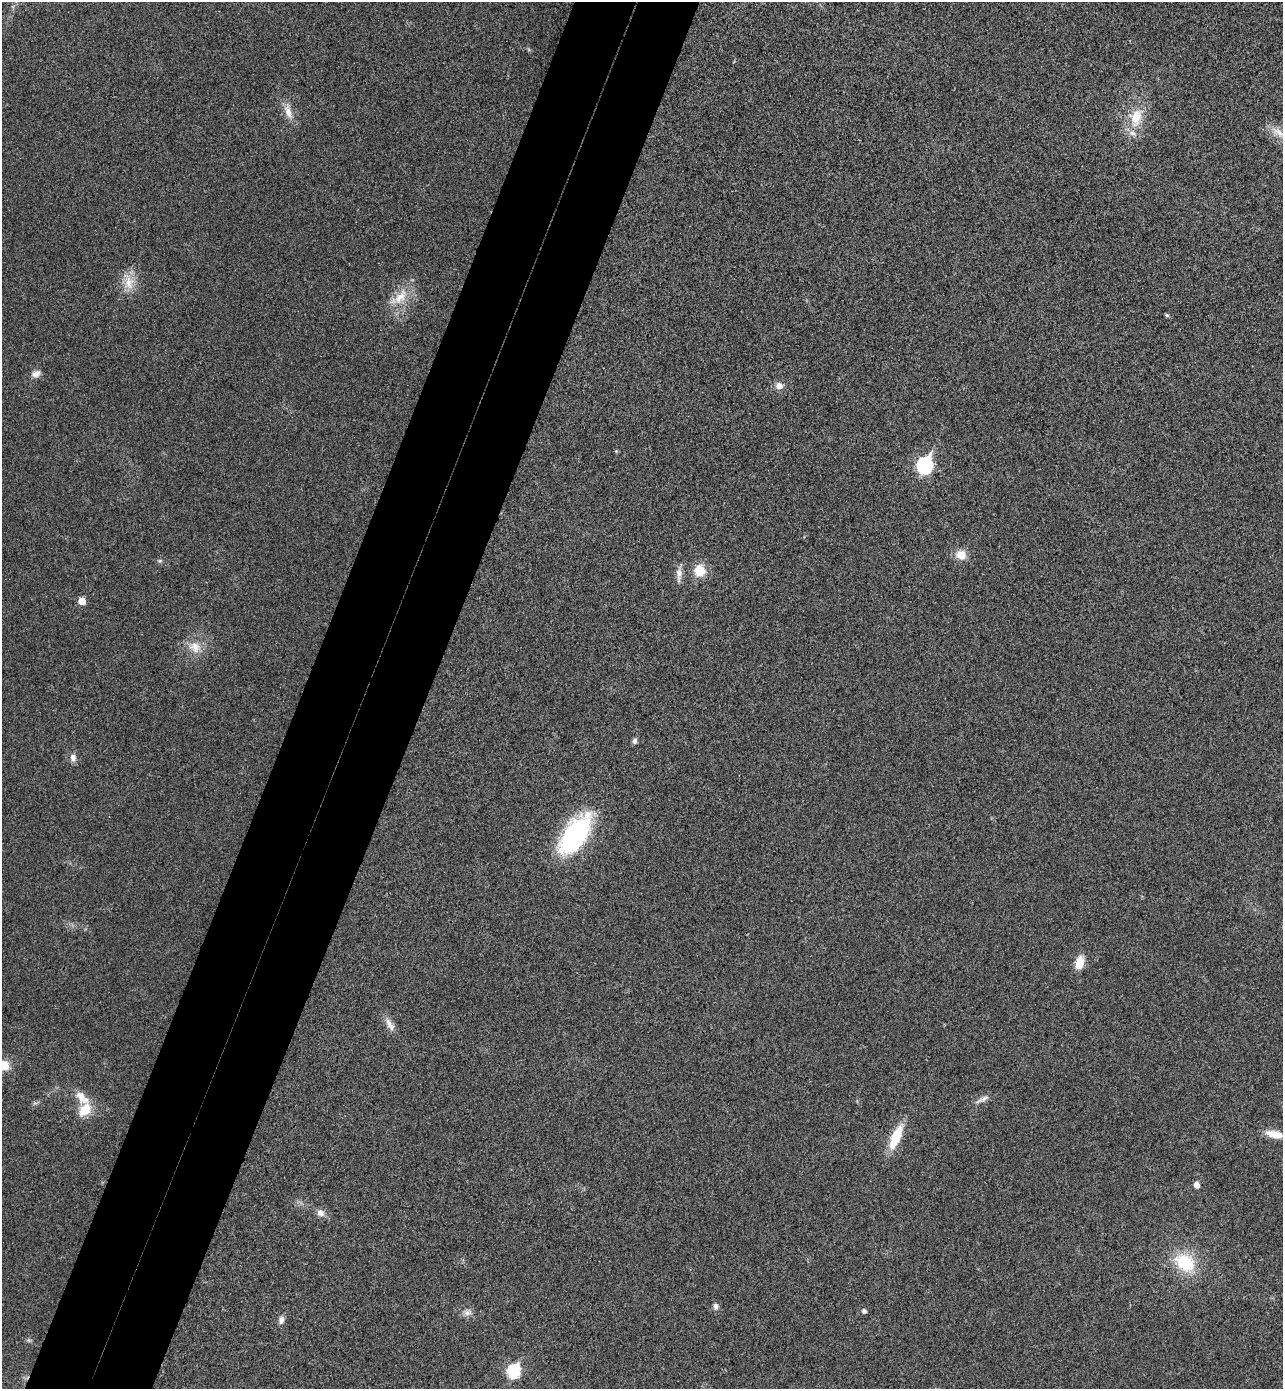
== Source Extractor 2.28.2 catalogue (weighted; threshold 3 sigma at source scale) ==
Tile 7 of 4 x 4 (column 3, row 2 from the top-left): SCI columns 2755-4035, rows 2804-4190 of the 5641 x 5604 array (HDU 1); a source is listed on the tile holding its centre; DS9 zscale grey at full resolution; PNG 1285 x 1391 px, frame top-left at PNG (2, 2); no overlay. Shown black and unused: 10% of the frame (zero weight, under 3 of 4 exposures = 6% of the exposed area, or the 3 px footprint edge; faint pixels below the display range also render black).
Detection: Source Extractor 2.28.2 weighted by HDU 2 'WHT'; one run over the whole footprint, this tile lists its part. Background 0.0198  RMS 0.0062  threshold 0.028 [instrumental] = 3 sigma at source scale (4.5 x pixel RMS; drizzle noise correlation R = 1.50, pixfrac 1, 0.05/0.05 arcsec/px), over >= 5 px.
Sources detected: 36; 2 inside a brighter listed object's ellipse — not listed separately; the other 34 listed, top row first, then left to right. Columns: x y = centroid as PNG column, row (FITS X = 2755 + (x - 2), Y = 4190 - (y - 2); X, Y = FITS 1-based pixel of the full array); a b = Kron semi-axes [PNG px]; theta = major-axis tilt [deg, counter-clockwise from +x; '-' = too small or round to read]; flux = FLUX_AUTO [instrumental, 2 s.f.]
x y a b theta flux
288 111 22 9 -73 7.3
1136 117 27 18 74 19
1279 133 27 11 -31 8.5
128 282 26 14 -75 11
399 297 33 14 40 15
1167 315 4 4 - 1.1
36 374 13 8 25 3.7
779 386 10 9 - 4.4
616 451 5 4 - 0.69
925 465 9 7 70 130
961 555 11 10 - 8.8
160 561 7 5 20 1.1
700 571 13 12 - 13
679 574 23 7 88 4.8
82 601 5 5 - 9.1
195 647 18 15 -33 10
635 741 6 6 - 2.1
73 758 10 8 -80 3.5
575 835 36 18 56 120
1079 963 16 9 74 9.3
390 1024 20 8 -62 5.4
4 1065 12 11 - 9.8
982 1099 22 6 26 3.8
85 1110 17 13 49 13
1274 1134 22 9 -11 9.2
896 1137 30 10 66 21
1197 1185 5 5 - 4.4
320 1213 11 9 -51 3.8
1185 1263 26 19 -37 32
715 1306 8 7 - 2.6
864 1311 5 5 - 2
467 1313 12 9 18 3.6
281 1320 9 7 83 3.1
514 1371 7 7 - 71
Isophote crosses this tile's border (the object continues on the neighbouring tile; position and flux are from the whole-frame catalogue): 2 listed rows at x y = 1279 133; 4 1065